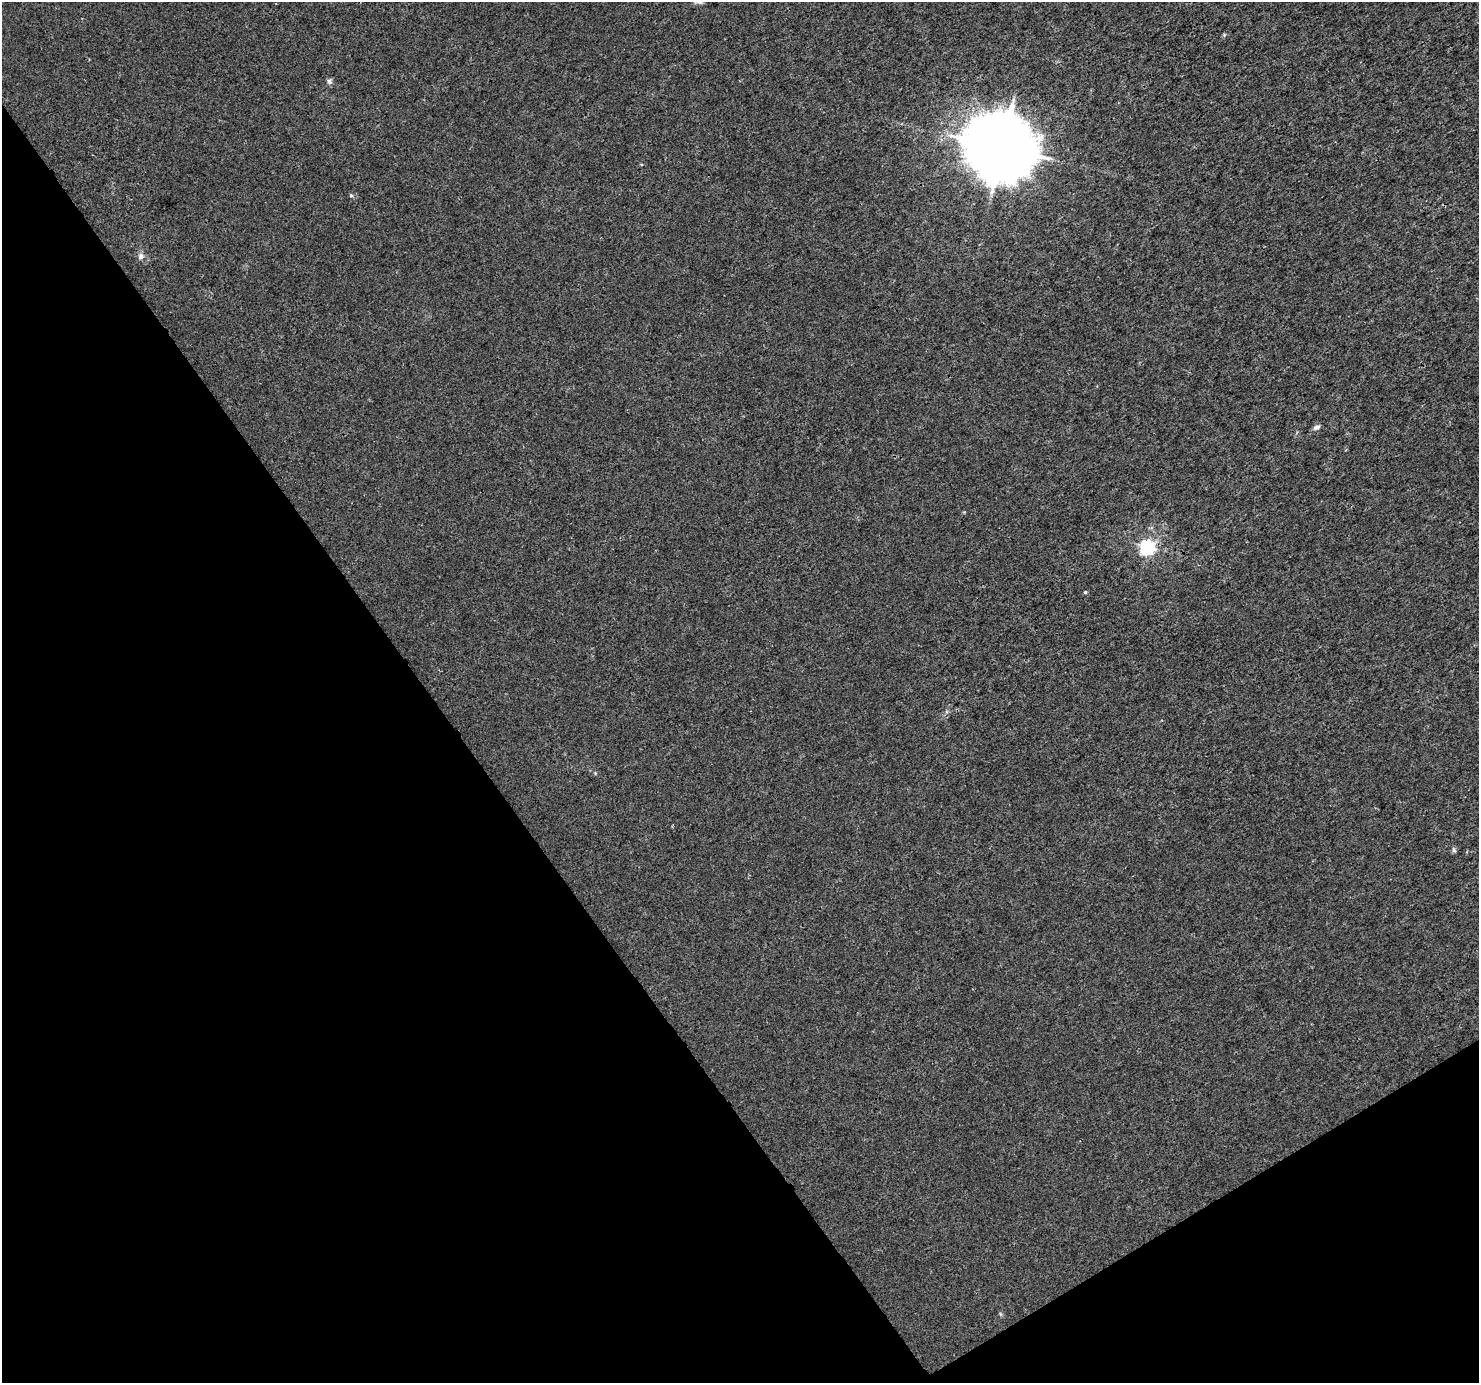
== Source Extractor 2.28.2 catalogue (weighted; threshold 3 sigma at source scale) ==
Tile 14 of 4 x 4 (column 2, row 4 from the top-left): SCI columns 1483-2959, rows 183-1563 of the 5914 x 5830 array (HDU 1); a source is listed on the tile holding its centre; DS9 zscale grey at full resolution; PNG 1481 x 1385 px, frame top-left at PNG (2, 2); no overlay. Shown black and unused: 34% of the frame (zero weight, under 3 of 4 exposures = <1% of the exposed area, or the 3 px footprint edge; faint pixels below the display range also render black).
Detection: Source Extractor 2.28.2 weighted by HDU 2 'WHT'; one run over the whole footprint, this tile lists its part. Background 0.0011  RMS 0.002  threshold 0.00894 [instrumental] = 3 sigma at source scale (4.5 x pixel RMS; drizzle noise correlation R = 1.50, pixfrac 1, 0.0396/0.0396 arcsec/px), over >= 5 px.
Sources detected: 10; all 10 listed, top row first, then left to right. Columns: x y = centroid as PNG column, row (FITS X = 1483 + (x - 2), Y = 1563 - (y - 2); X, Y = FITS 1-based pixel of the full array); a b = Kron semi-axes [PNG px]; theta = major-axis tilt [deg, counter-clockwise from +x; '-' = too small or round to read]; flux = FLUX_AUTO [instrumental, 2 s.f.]
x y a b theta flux
699 2 9 5 -15 0.5
1224 35 5 4 - 0.25
329 81 8 6 -59 0.49
1002 148 20 18 -27 1600
351 195 5 4 - 0.32
141 256 9 7 60 0.75
1317 427 9 6 24 0.61
1147 547 6 6 - 51
1085 592 4 4 - 0.25
1454 850 7 5 -62 0.38
Isophote crosses this tile's border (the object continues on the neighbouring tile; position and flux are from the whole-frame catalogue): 1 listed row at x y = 699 2